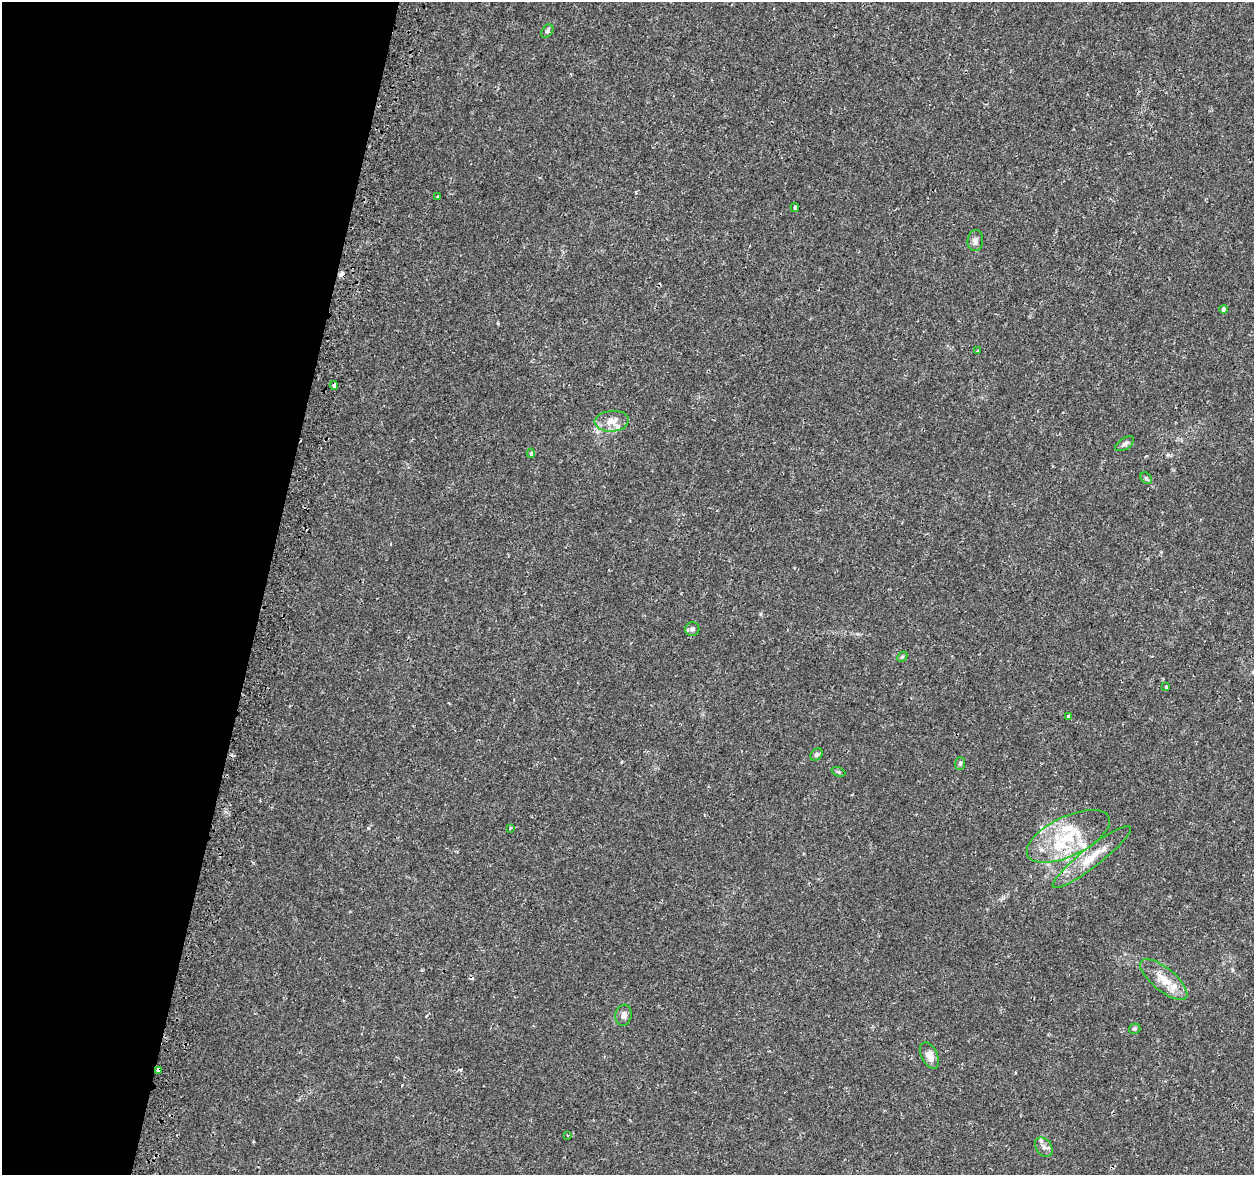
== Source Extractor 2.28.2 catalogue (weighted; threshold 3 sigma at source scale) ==
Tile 9 of 4 x 4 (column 1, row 3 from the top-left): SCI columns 44-1295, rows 1501-2673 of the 5090 x 5287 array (HDU 1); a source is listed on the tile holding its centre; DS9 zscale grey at full resolution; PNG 1256 x 1177 px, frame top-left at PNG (2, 2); each listed source drawn as its Kron ellipse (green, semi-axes under 4 px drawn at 4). Shown black and unused: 21% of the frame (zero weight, under 2 of 3 exposures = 3% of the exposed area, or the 3 px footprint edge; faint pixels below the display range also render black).
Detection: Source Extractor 2.28.2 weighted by HDU 2 'WHT'; one run over the whole footprint, this tile lists its part. Background 0.00707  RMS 0.0022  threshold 0.0101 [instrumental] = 3 sigma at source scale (4.5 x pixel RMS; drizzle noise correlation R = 1.50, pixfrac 1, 0.0396/0.0396 arcsec/px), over >= 5 px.
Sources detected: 37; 4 cosmic-ray / hot-pixel residue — neither listed nor drawn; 5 inside a brighter listed object's ellipse — not listed separately; the other 28 listed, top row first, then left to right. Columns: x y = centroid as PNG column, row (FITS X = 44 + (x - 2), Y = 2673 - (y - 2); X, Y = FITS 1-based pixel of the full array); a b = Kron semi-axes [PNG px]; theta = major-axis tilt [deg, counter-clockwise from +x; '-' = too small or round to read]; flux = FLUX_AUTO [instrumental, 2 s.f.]
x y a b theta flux
547 31 7 5 53 0.46
438 196 3 2 - 0.19
795 207 4 3 - 1.8
975 241 10 8 86 0.96
1224 309 4 4 - 0.86
978 351 3 3 - 1.3
334 385 4 4 - 0.98
612 421 17 10 5 2.3
1125 444 11 5 33 0.66
531 453 5 3 - 0.42
1146 478 6 5 - 0.36
692 629 7 7 - 0.74
902 657 6 4 43 0.31
1166 687 4 3 - 1.1
1069 716 3 3 - 1.3
816 755 7 5 43 0.53
960 763 6 5 - 0.45
838 772 7 4 -21 0.32
510 828 4 3 - 0.25
1068 836 45 19 25 12
1092 857 49 9 38 5.6
1164 979 29 11 -39 4.2
623 1015 11 8 79 1.1
1135 1029 6 5 - 0.33
929 1056 14 8 -65 2
158 1070 4 3 - 1.1
568 1135 3 3 - 0.28
1044 1147 11 7 -58 1
Overlapping masked pixels (flux is a lower limit): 2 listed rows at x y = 334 385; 158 1070